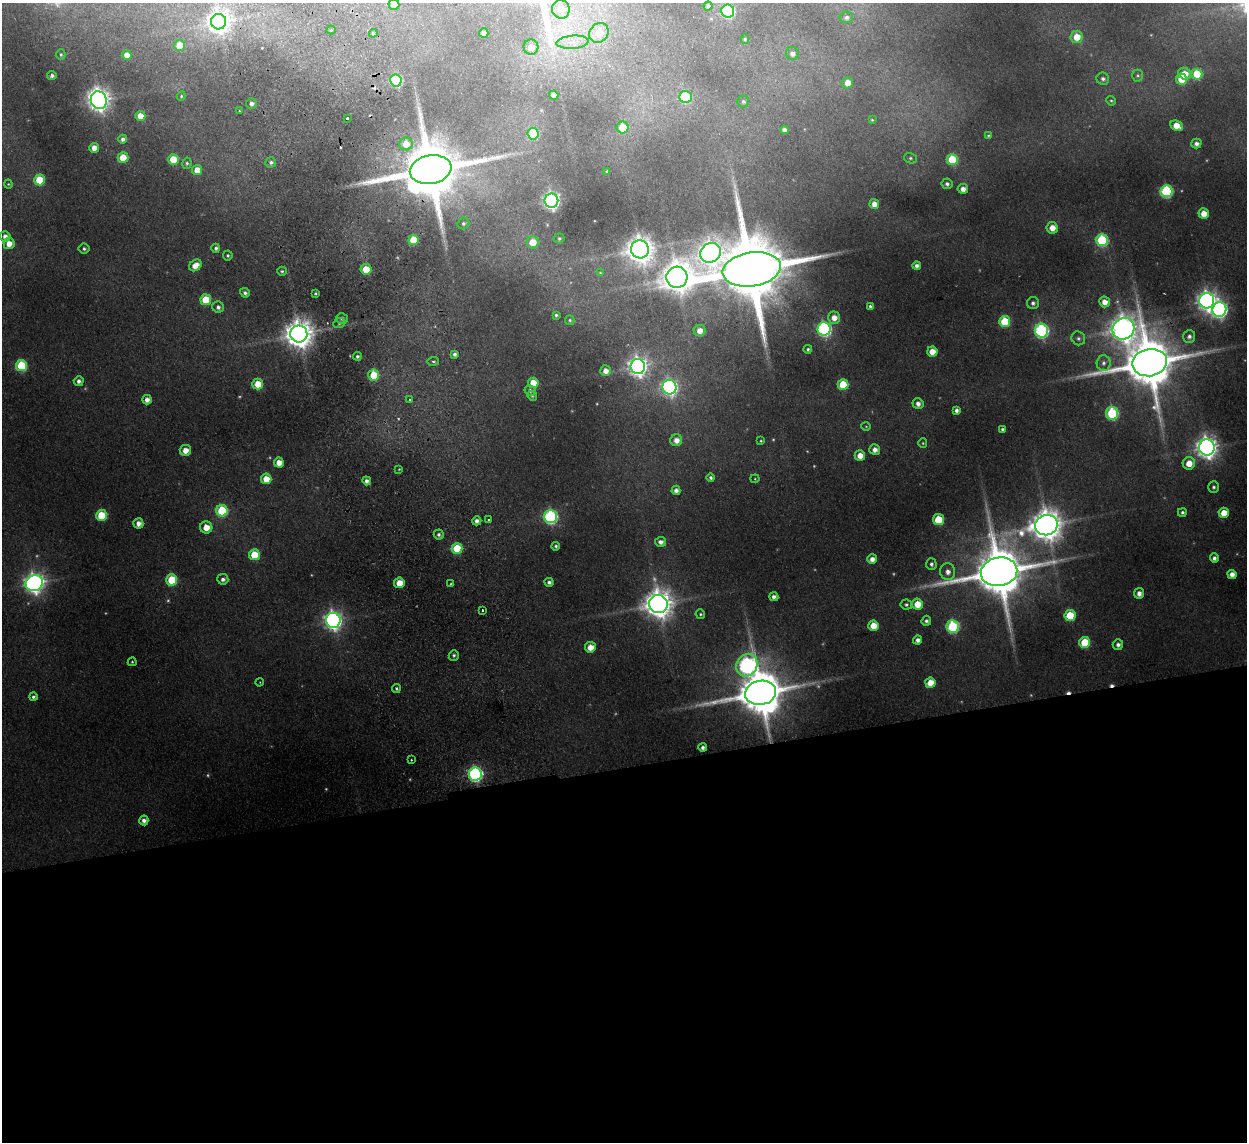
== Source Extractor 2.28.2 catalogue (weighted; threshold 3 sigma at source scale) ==
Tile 15 of 4 x 4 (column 3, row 4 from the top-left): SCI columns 2542-3786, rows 154-1293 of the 5082 x 4980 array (HDU 1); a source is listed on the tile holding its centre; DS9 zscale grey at full resolution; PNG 1249 x 1144 px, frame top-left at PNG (2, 3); each listed source drawn as its Kron ellipse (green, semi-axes under 4 px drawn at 4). Shown black and unused: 33% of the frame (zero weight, under 2 of 3 exposures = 3% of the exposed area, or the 3 px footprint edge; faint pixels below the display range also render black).
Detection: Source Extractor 2.28.2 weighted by HDU 2 'WHT'; one run over the whole footprint, this tile lists its part. Background 0.189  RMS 0.016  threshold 0.0721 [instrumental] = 3 sigma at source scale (4.5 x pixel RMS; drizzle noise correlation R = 1.50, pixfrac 1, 0.05/0.05 arcsec/px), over >= 5 px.
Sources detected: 223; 12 too faint to see at this stretch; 2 inside a brighter object's white glare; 7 cosmic-ray / hot-pixel residue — neither listed nor drawn; the other 202 listed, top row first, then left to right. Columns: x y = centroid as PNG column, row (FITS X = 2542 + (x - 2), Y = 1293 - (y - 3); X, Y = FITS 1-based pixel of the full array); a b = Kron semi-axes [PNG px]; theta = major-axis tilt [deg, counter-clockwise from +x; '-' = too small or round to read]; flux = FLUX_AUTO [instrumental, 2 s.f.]
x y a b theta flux
394 5 5 5 - 10
708 6 4 4 - 4.4
561 9 9 9 - 18
728 11 6 6 - 170
846 17 7 6 - 5.4
219 22 8 7 - 1300
331 30 4 4 - 1.6
373 33 4 4 - 2.2
484 33 5 4 - 8.1
599 33 10 9 - 36
1077 37 6 6 - 25
745 39 5 4 - 2.4
573 42 16 6 4 16
180 45 5 5 - 33
531 47 7 7 - 18
61 54 5 4 - 2.5
792 54 6 6 - 6.5
127 55 5 4 - 12
1185 74 6 5 - 20
1197 74 5 5 - 75
52 76 4 4 - 4.4
1138 76 6 5 - 2.6
1103 79 6 6 - 5.1
1181 79 5 5 - 39
396 80 6 6 - 150
847 83 5 5 - 16
554 95 5 4 - 14
181 96 5 4 - 2
686 97 6 6 - 90
99 100 9 8 - 1100
743 101 6 6 - 3.8
1111 101 5 4 - 2
252 103 5 5 - 6.6
239 111 3 3 - 2
140 116 5 5 - 17
347 118 3 3 - 4.8
872 120 4 4 - 1.9
1176 126 6 5 - 21
623 127 6 6 - 40
784 130 4 4 - 6.1
533 134 6 5 - 73
988 135 4 3 - 1.7
123 139 4 4 - 6.2
406 144 6 6 - 18
1196 144 5 5 - 6.4
94 148 5 5 - 16
123 158 5 5 - 35
910 158 6 5 - 3.1
173 159 5 5 - 39
952 159 5 5 - 78
271 162 5 5 - 4.2
187 163 5 4 - 2.8
197 170 5 5 - 19
431 170 21 14 10 16000
607 171 4 3 - 2.6
39 180 5 5 - 50
8 184 4 4 - 1.6
947 184 5 5 - 4.4
963 189 5 5 - 10
1166 191 6 6 - 200
551 201 7 7 - 660
874 204 5 4 - 12
1204 213 5 5 - 19
463 223 6 5 - 4.1
1052 228 5 5 - 17
5 236 5 5 - 8.5
559 238 5 5 - 2.7
413 240 5 5 - 54
1102 240 6 6 - 140
533 242 6 6 - 27
9 243 5 5 - 16
216 248 4 4 - 4
84 249 5 5 - 3.6
640 249 9 9 - 2000
711 253 11 9 31 1000
228 255 5 5 - 2.5
195 265 7 5 36 18
917 266 4 4 - 6.2
366 269 5 5 - 34
752 269 29 17 9 25000
282 271 4 4 - 2.3
600 273 4 3 - 1.2
677 277 11 10 - 2800
245 293 5 4 - 4.7
315 293 4 3 - 2.2
206 300 5 5 - 50
1207 301 8 7 - 910
1105 302 5 5 - 14
1033 303 6 6 - 4.9
870 306 4 4 - 3.2
218 307 6 5 - 5.5
1219 309 7 7 - 490
556 315 3 3 - 2.7
342 318 6 5 - 4.8
834 318 6 6 - 16
570 320 5 4 - 2.5
1005 321 5 5 - 73
339 323 6 5 - 3.8
824 329 6 6 - 320
1123 329 11 10 - 1900
700 331 6 6 - 15
1041 331 7 6 - 290
299 334 8 8 - 2400
1189 336 6 6 - 5.6
1078 338 7 6 - 4.9
808 349 4 4 - 2.9
932 351 5 5 - 24
455 354 4 4 - 4.3
357 356 4 4 - 3.7
433 361 6 3 7 2.3
1103 363 8 7 - 6.5
1150 363 17 13 10 11000
21 366 5 5 - 110
638 367 7 7 - 860
606 371 5 5 - 12
374 375 5 5 - 53
79 381 5 5 - 6.2
533 383 5 5 - 31
258 384 5 5 - 31
843 384 5 5 - 55
670 387 7 7 - 510
530 390 5 5 - 4.8
532 396 5 4 - 2.4
147 400 5 4 - 9.8
409 400 3 3 - 3.1
918 404 5 5 - 8.3
956 410 4 4 - 6.6
1112 413 6 6 - 140
866 426 5 4 - 1.7
1002 429 3 3 - 3.6
676 440 6 6 - 13
761 441 4 4 - 2
923 443 5 4 - 1.8
1207 447 8 8 - 1200
875 449 5 5 - 9.9
185 450 6 5 - 14
860 455 5 5 - 18
279 463 5 5 - 19
1189 463 6 6 - 25
399 469 4 3 - 1.4
711 478 4 4 - 3.7
266 479 5 5 - 27
755 479 4 4 - 1.7
367 481 4 4 - 6.4
1214 487 6 5 - 3.7
676 490 5 4 - 7.6
222 511 6 5 - 94
1182 512 4 4 - 3.8
1224 513 5 5 - 27
101 515 5 5 - 65
551 517 6 6 - 270
938 519 5 5 - 53
489 520 3 3 - 3.5
477 521 5 4 - 6.1
138 523 5 5 - 10
1046 525 11 10 - 2900
206 527 6 6 - 22
439 534 5 5 - 4
660 542 5 5 - 7.8
556 546 4 4 - 3.1
457 548 5 5 - 70
254 555 5 5 - 46
1214 558 4 4 - 6.2
872 559 5 5 - 11
931 564 6 5 - 4.6
948 572 8 7 - 11
999 572 18 14 11 11000
1232 574 4 4 - 11
223 579 5 5 - 6.1
172 580 5 5 - 62
549 582 4 4 - 5.1
34 583 9 8 - 930
399 583 5 5 - 26
451 584 4 3 - 2.7
1139 593 5 5 - 8.5
774 597 4 4 - 5.8
658 604 9 9 - 2400
906 604 5 5 - 3.4
917 604 5 5 - 30
483 610 3 2 - 2.3
700 614 5 4 - 2.5
1070 615 5 5 - 61
333 620 7 7 - 730
926 621 5 5 - 4.4
873 626 5 5 - 24
953 627 6 6 - 170
918 640 4 4 - 7.2
1085 642 5 5 - 70
1118 645 5 5 - 6.1
590 647 5 5 - 20
454 655 5 5 - 3.2
132 662 4 4 - 1.9
747 665 12 10 58 440
260 682 4 3 - 1.1
930 683 5 5 - 33
396 688 4 4 - 2.9
761 693 15 12 9 8100
33 697 4 4 - 3.6
703 747 4 4 - 5
411 760 3 2 - 1.7
475 774 6 6 - 360
144 820 5 4 - 7.3
Overlapping masked pixels (flux is a lower limit): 2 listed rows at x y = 431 170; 761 693
Isophote crosses this tile's border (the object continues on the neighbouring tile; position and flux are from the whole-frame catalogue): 1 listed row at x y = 394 5